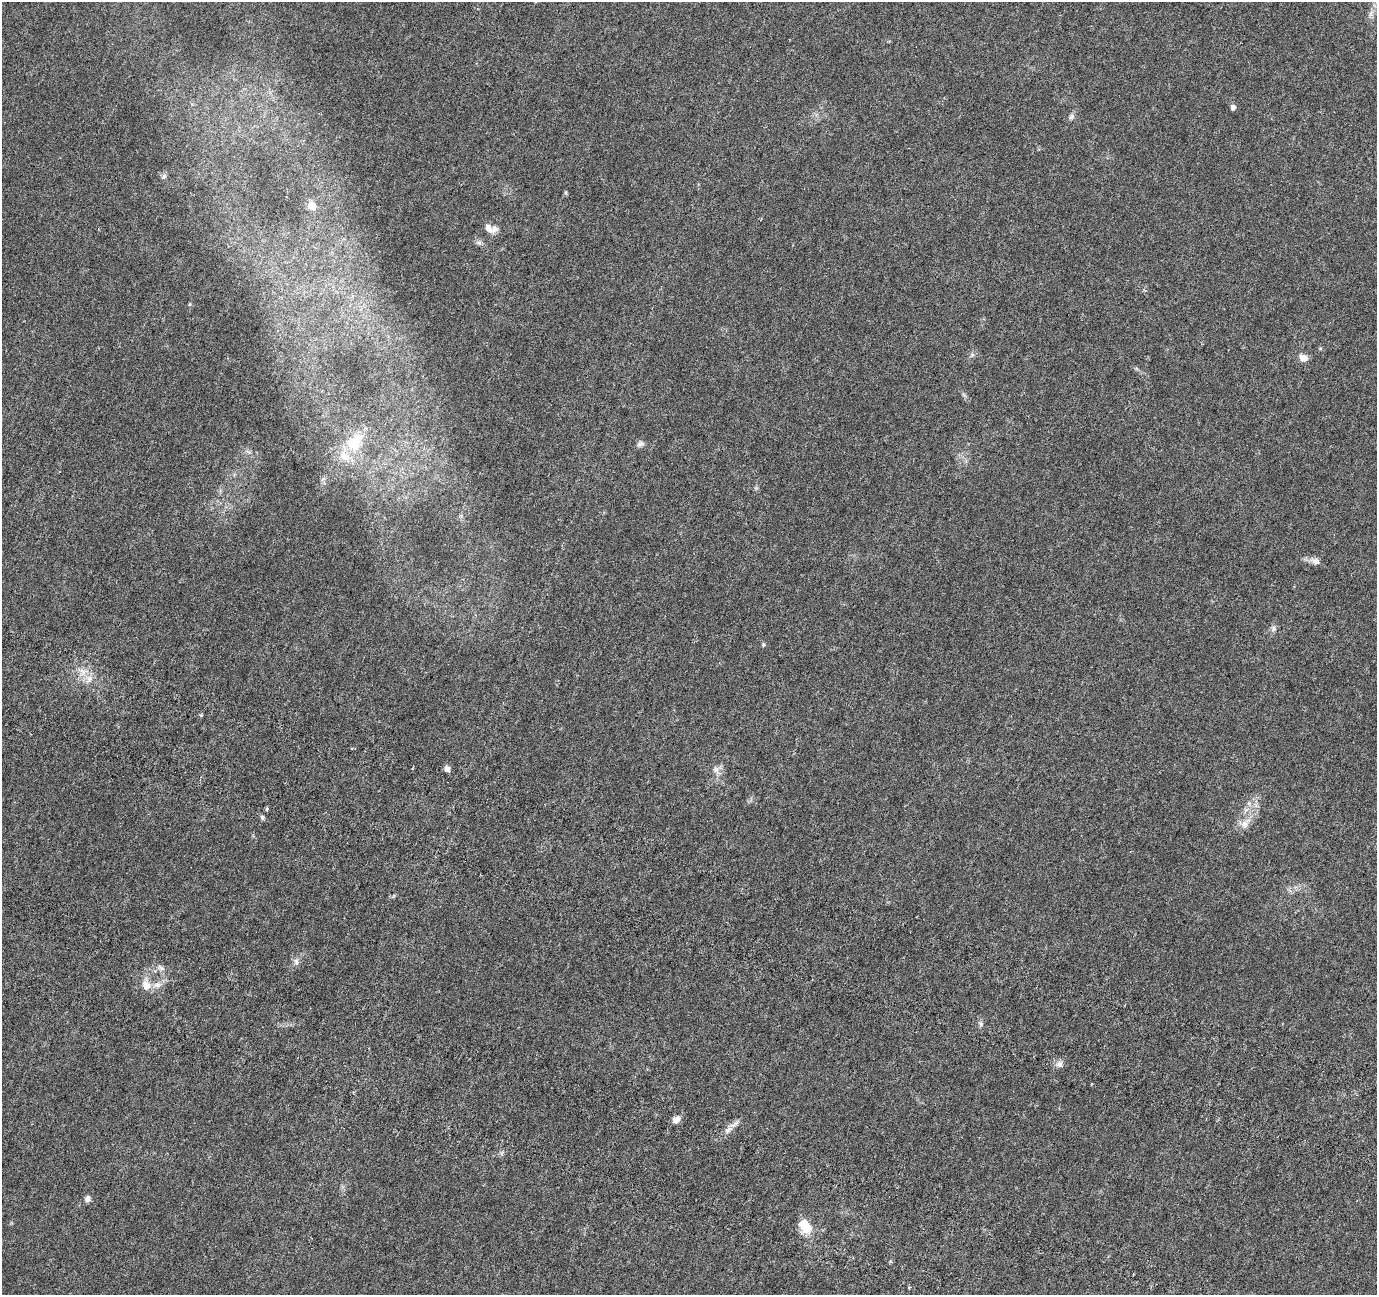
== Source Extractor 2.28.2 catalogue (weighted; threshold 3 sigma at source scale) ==
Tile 6 of 4 x 4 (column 2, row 2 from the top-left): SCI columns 1568-2942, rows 2987-4279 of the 5890 x 6036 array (HDU 1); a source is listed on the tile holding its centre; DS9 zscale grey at full resolution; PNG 1379 x 1297 px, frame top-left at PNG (2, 2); no overlay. Shown black and unused: <1% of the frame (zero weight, under 4 of 8 exposures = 9% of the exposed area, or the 3 px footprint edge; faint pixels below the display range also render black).
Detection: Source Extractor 2.28.2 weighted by HDU 2 'WHT'; one run over the whole footprint, this tile lists its part. Background 0.00902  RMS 0.0012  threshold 0.00492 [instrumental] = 3 sigma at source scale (4.09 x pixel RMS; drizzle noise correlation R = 1.36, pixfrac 0.8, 0.0396/0.0396 arcsec/px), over >= 5 px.
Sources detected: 36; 3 inside a brighter listed object's ellipse — not listed separately; the other 33 listed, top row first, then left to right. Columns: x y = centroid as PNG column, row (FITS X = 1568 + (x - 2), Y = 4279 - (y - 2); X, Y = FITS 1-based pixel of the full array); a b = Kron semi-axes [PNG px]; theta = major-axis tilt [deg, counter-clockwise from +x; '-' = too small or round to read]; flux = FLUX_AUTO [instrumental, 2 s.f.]
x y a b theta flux
1371 13 10 4 60 0.35
1233 107 7 6 - 0.32
1071 117 8 7 - 0.28
164 176 7 6 - 0.24
566 193 6 4 73 0.13
312 206 6 5 - 2.1
488 228 15 8 -51 0.67
479 243 6 6 - 0.25
190 304 5 3 - 0.11
1303 358 10 8 -33 0.83
354 442 28 19 68 3.5
640 444 9 7 18 0.35
323 479 6 4 19 0.16
1315 561 13 9 -22 0.6
1273 628 9 6 -78 0.3
763 645 5 5 - 0.14
89 679 10 8 51 0.62
201 715 4 4 - 0.11
447 769 8 7 - 0.39
716 770 14 7 -53 0.58
1249 803 6 6 - 0.23
267 809 5 4 - 0.16
262 817 7 5 -75 0.19
1244 824 12 9 -72 0.72
296 961 10 6 90 0.37
161 968 12 5 -30 0.38
146 985 18 11 -74 1.2
981 1024 7 4 -71 0.2
1060 1064 8 8 - 0.44
676 1120 10 7 25 0.59
728 1129 11 6 37 0.55
87 1199 8 6 68 0.39
805 1226 19 13 -57 1.8